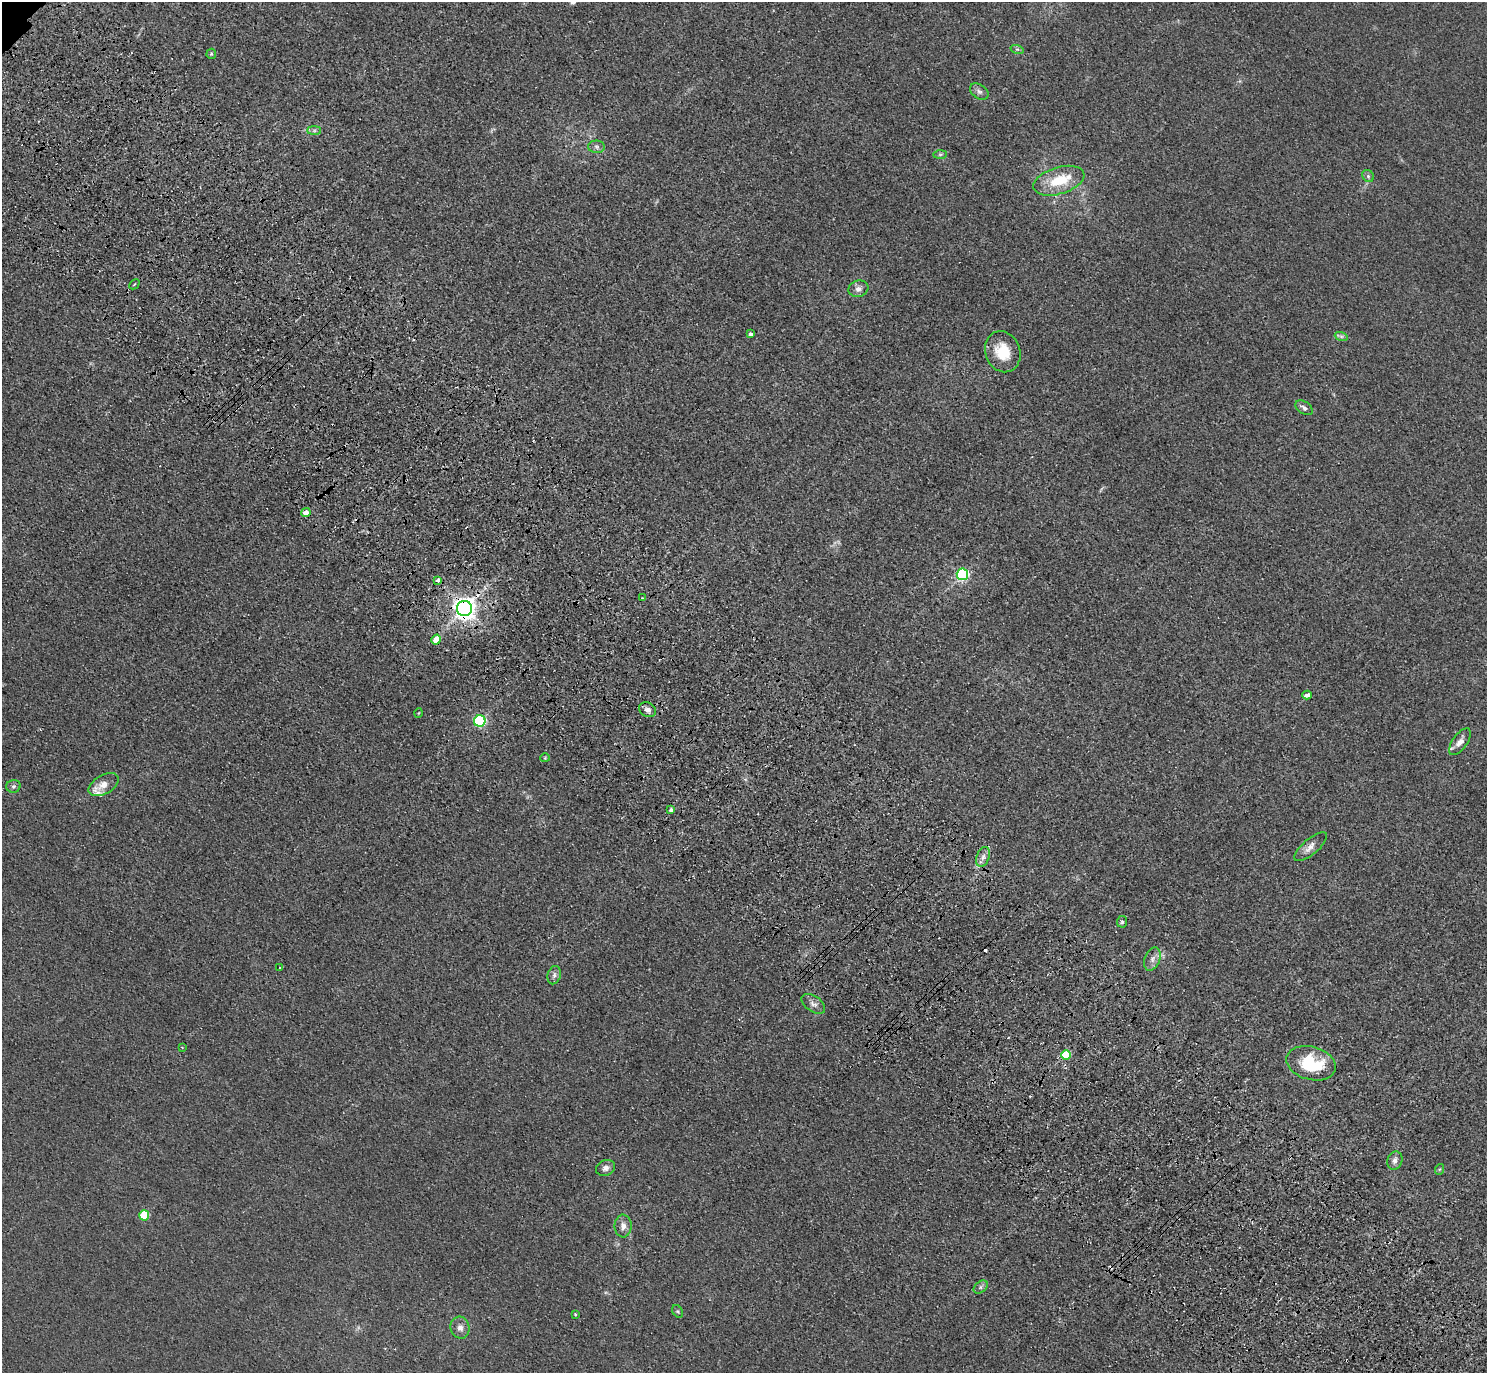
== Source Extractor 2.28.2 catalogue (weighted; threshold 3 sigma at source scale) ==
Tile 6 of 4 x 4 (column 2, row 2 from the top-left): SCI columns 1575-3059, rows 3130-4500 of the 6118 x 6118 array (HDU 1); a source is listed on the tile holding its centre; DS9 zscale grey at full resolution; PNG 1489 x 1375 px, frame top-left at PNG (2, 2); each listed source drawn as its Kron ellipse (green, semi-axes under 4 px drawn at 4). Shown black and unused: <1% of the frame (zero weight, under 3 of 4 exposures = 6% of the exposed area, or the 3 px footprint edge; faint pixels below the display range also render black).
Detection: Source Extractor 2.28.2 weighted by HDU 2 'WHT'; one run over the whole footprint, this tile lists its part. Background 0.0112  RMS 0.0054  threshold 0.0242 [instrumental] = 3 sigma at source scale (4.5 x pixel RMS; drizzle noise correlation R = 1.50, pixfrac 1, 0.05/0.05 arcsec/px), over >= 5 px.
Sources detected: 54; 5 cosmic-ray / hot-pixel residue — neither listed nor drawn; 1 inside a brighter listed object's ellipse — not listed separately; the other 48 listed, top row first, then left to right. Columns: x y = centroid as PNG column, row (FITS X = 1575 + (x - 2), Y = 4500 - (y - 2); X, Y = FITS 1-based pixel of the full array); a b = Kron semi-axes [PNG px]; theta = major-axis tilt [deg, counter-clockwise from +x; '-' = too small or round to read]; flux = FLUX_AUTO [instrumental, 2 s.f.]
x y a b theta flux
1017 49 7 4 -17 1.1
211 54 5 5 - 0.76
979 92 10 7 -36 1.9
314 130 7 4 0 1.2
597 147 8 6 -1 1.7
940 154 7 4 1 1
1368 176 6 5 - 1.2
1059 181 26 13 17 19
134 284 6 2 45 0.5
858 289 10 8 18 2.8
751 334 4 3 - 1.7
1341 336 6 4 -18 1.2
1003 352 21 17 -69 15
1304 408 9 6 -35 2
306 512 4 4 - 3.5
962 574 6 5 - 110
438 580 3 3 - 3.3
642 598 4 3 - 0.44
464 608 7 7 - 410
436 640 5 4 - 8.7
1307 695 5 3 - 2.7
647 710 9 7 -30 2.4
418 713 5 3 - 0.44
480 721 6 5 - 78
1460 742 15 7 54 4
545 758 4 4 - 0.58
104 785 16 9 30 5.4
13 786 7 6 - 1.4
671 810 3 3 - 1.7
1311 847 20 7 40 4.1
983 857 10 6 69 2.8
1122 922 6 5 - 1.1
1152 959 12 7 69 3.1
280 968 3 2 - 0.69
554 975 9 6 72 2
813 1004 13 7 -34 2.7
182 1047 3 2 - 0.38
1066 1055 5 5 - 27
1311 1063 25 16 -15 30
1395 1160 9 7 71 2.6
606 1168 10 7 20 2.6
1440 1169 5 3 - 0.63
144 1215 5 5 - 23
623 1226 11 8 89 3.4
981 1287 8 5 38 1.4
678 1311 7 5 -54 0.82
575 1314 4 3 - 0.6
460 1328 11 9 -76 3.2
Overlapping masked pixels (flux is a lower limit): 1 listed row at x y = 464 608